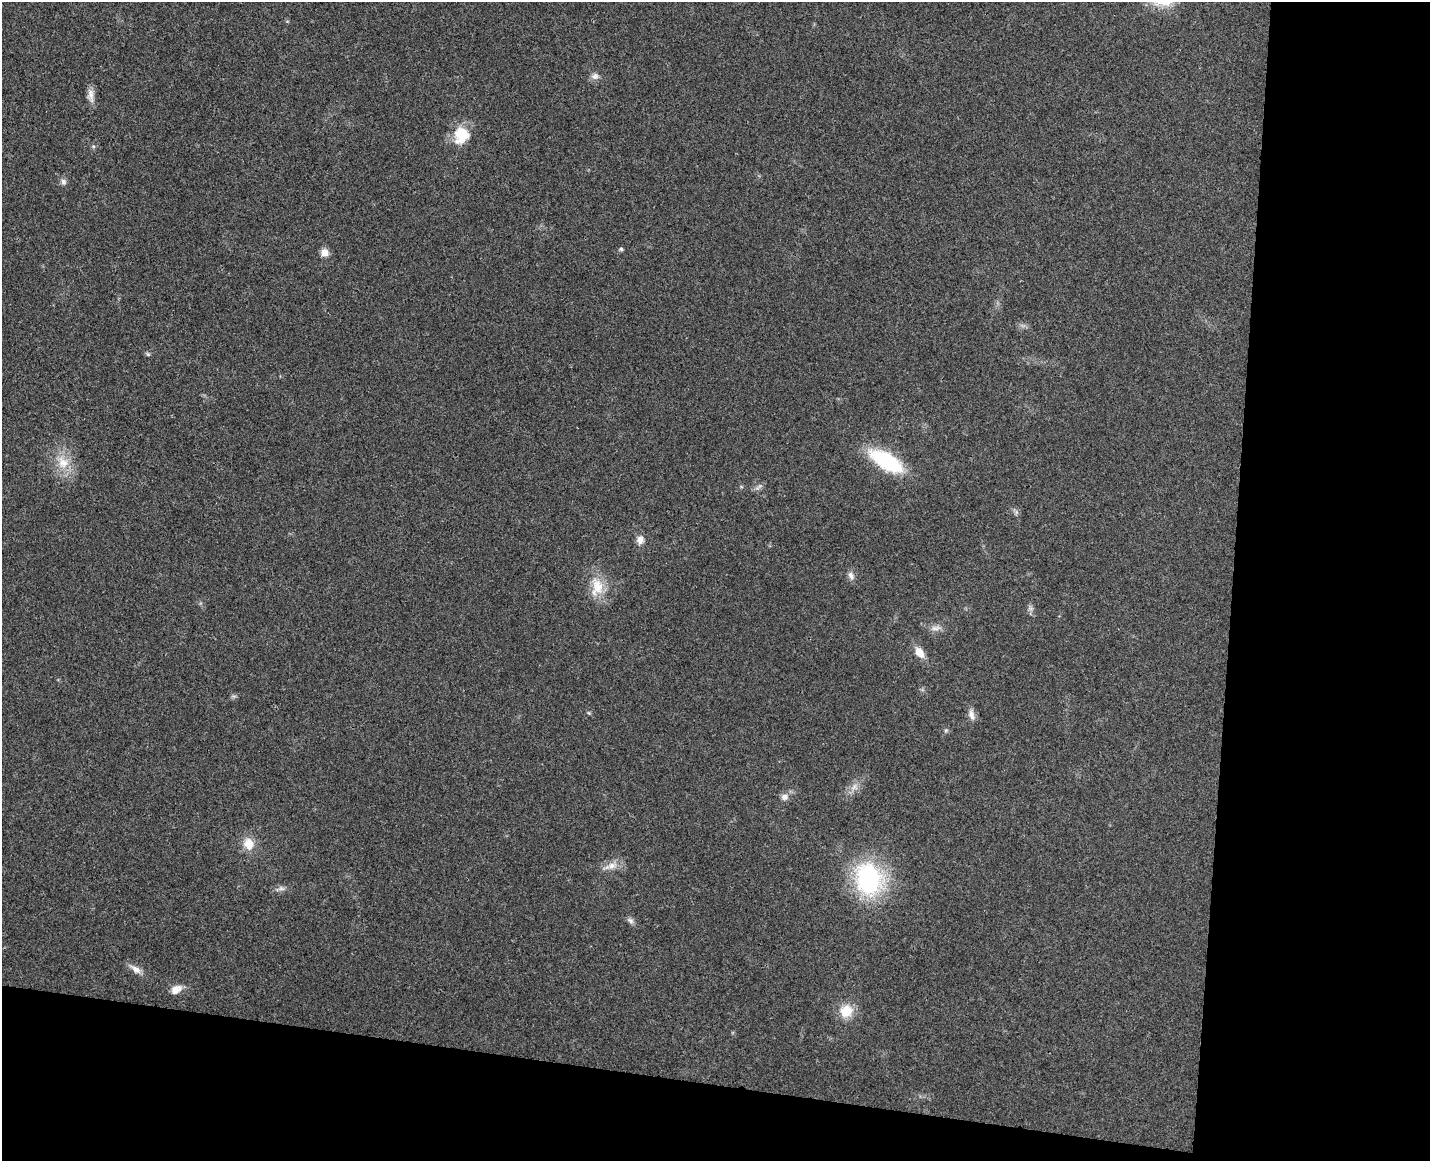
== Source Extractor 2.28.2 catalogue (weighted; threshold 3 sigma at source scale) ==
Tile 12 of 3 x 4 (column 3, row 4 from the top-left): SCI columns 3024-4451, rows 13-1171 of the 4732 x 4672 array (HDU 1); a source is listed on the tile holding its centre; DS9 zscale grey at full resolution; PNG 1432 x 1163 px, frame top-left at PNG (2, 2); no overlay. Shown black and unused: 20% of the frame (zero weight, under 3 of 4 exposures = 6% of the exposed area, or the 3 px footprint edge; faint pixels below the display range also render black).
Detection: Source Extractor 2.28.2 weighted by HDU 2 'WHT'; one run over the whole footprint, this tile lists its part. Background 0.0215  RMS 0.0063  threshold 0.0286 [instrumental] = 3 sigma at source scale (4.5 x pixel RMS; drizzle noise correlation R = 1.50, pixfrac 1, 0.05/0.05 arcsec/px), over >= 5 px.
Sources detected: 29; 1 too faint to see at this stretch — not listed; the other 28 listed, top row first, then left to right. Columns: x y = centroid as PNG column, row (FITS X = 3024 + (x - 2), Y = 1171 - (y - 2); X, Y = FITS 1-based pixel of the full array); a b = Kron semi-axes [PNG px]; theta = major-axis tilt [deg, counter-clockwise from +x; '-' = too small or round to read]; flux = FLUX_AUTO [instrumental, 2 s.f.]
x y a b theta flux
595 76 10 9 - 3
91 95 20 8 -86 4.6
462 135 20 18 61 18
93 146 5 3 - 0.86
63 182 8 7 - 2.1
621 249 5 4 - 1.1
325 252 9 8 - 4.6
148 354 6 5 - 1
886 461 32 14 -32 56
63 462 19 15 -59 13
640 540 9 8 - 4.3
851 576 11 8 -71 3
597 587 27 16 85 15
1030 608 7 6 - 1.7
935 628 15 6 3 3.5
919 652 12 8 -55 7.4
971 715 16 7 -79 3.7
946 730 6 4 18 0.87
854 787 11 4 57 2.5
784 797 10 8 26 3.4
248 844 16 13 -69 9.2
611 865 14 9 24 5.7
868 879 26 21 -77 100
281 888 9 6 -6 2.1
630 921 10 6 -32 2
136 969 15 8 -37 4.4
176 989 12 9 28 6
846 1011 15 14 - 13